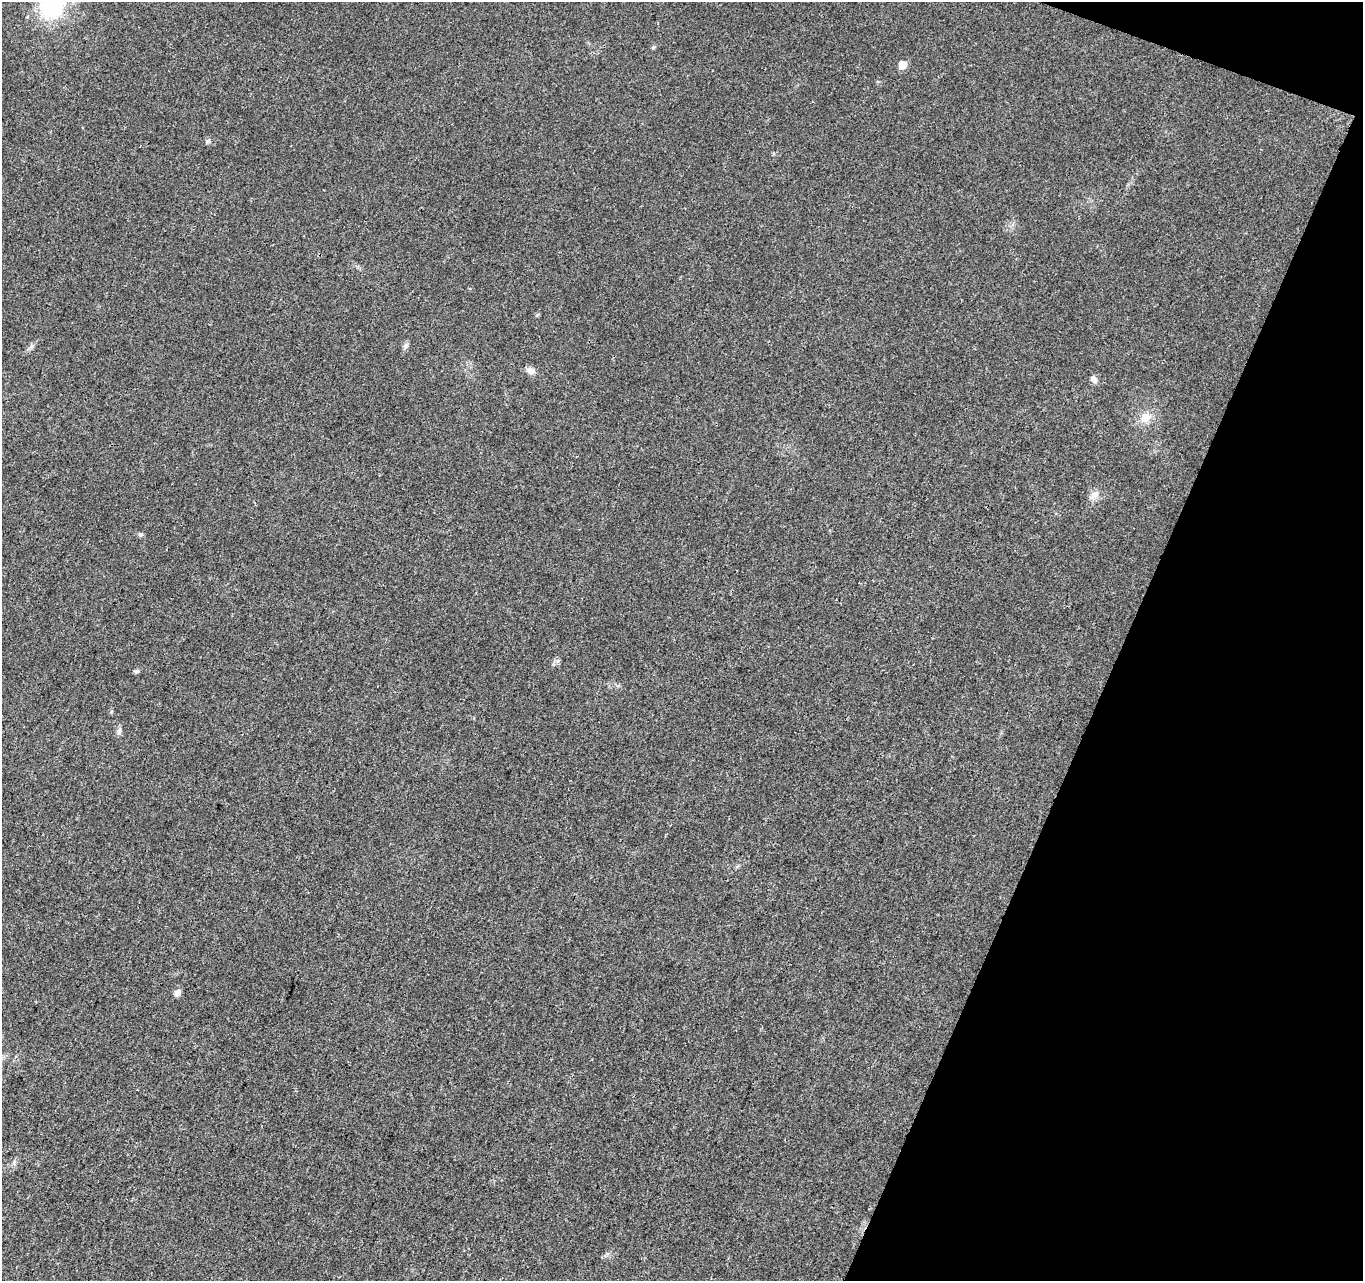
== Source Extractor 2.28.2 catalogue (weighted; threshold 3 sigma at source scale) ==
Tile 8 of 4 x 4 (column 4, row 2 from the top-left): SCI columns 4158-5518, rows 2890-4168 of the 5588 x 5718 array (HDU 1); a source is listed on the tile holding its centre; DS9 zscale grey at full resolution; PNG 1365 x 1283 px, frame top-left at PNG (2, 2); no overlay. Shown black and unused: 19% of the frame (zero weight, under 3 of 4 exposures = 6% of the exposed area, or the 3 px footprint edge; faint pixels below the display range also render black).
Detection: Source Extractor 2.28.2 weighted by HDU 2 'WHT'; one run over the whole footprint, this tile lists its part. Background 0.0208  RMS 0.0037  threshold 0.0165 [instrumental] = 3 sigma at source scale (4.5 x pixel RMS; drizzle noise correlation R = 1.50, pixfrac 1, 0.0396/0.0396 arcsec/px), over >= 5 px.
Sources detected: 11; all 11 listed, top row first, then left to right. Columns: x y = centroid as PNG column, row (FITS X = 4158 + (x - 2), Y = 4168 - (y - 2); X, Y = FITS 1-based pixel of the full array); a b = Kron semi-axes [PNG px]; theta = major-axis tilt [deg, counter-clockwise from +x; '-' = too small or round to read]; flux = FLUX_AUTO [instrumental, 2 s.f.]
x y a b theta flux
53 3 42 29 60 33
902 65 8 7 - 3.8
207 141 6 5 - 0.7
531 371 12 8 -26 1.9
1094 379 10 7 -52 1.3
1146 417 14 13 - 4.3
1095 494 13 8 56 2.2
141 534 5 5 - 0.65
136 671 7 5 21 0.65
119 732 9 6 75 1.3
177 993 9 7 45 1.6
Isophote crosses this tile's border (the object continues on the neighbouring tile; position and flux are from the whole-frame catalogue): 1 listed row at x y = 53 3
Unlisted compact peaks at least as high as the median listed source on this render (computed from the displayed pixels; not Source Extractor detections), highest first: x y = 32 346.